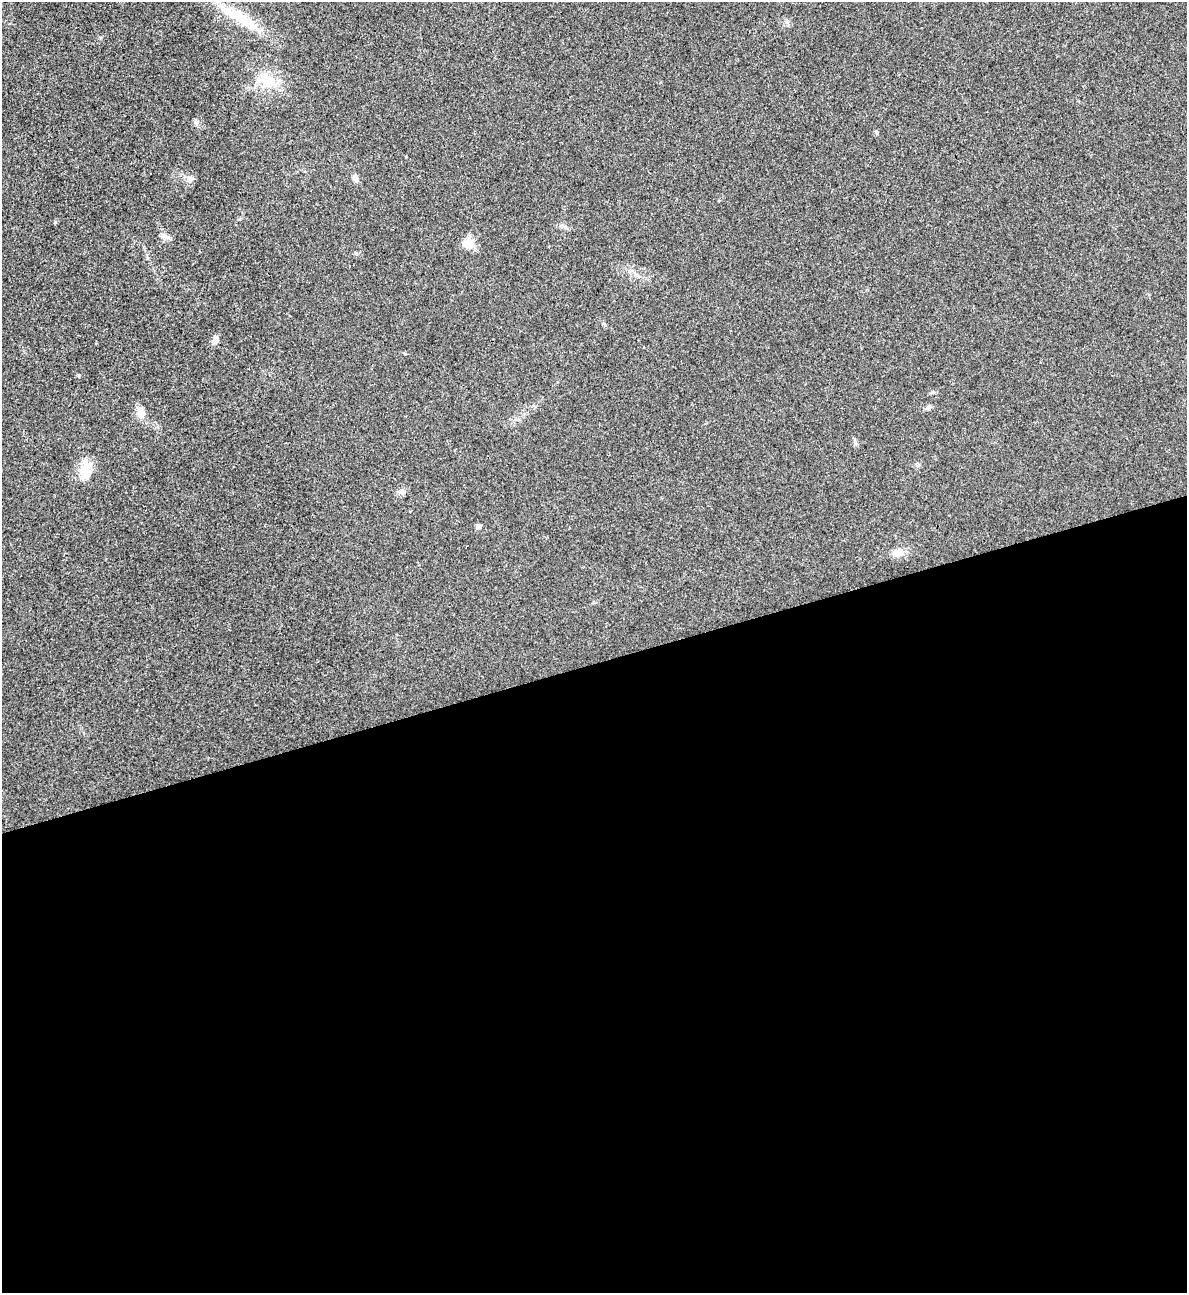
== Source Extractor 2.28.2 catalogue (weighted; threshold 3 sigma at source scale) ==
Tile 15 of 4 x 4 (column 3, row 4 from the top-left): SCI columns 2636-3820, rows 2-1292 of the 5151 x 5169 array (HDU 1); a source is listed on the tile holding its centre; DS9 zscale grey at full resolution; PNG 1189 x 1295 px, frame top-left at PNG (2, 2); no overlay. Shown black and unused: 49% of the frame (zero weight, under 3 of 4 exposures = <1% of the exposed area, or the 3 px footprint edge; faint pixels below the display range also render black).
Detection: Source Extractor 2.28.2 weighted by HDU 2 'WHT'; one run over the whole footprint, this tile lists its part. Background 0.031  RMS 0.0046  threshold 0.0208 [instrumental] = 3 sigma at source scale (4.5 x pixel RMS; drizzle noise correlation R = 1.50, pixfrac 1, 0.05/0.05 arcsec/px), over >= 5 px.
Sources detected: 14; all 14 listed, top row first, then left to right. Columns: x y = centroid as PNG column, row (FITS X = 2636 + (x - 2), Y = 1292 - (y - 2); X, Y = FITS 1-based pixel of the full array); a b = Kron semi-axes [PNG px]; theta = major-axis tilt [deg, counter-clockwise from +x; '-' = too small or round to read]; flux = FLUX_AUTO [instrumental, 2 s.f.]
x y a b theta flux
238 17 49 13 -28 17
267 81 26 14 -22 10
196 122 6 5 - 0.93
355 178 9 7 -82 1.5
190 179 9 8 - 2.6
165 236 13 5 -41 1.9
468 244 13 11 -2 6
215 340 9 7 81 1.6
929 407 7 6 - 1.1
140 412 15 9 -73 3.9
86 469 31 10 -77 6.7
402 491 7 6 - 1.3
479 526 5 5 - 1.6
898 552 16 9 22 4
Unlisted compact peaks at least as high as the median listed source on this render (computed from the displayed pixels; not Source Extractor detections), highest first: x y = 55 222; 79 375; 933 392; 877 133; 405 354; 356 254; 855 443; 100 37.